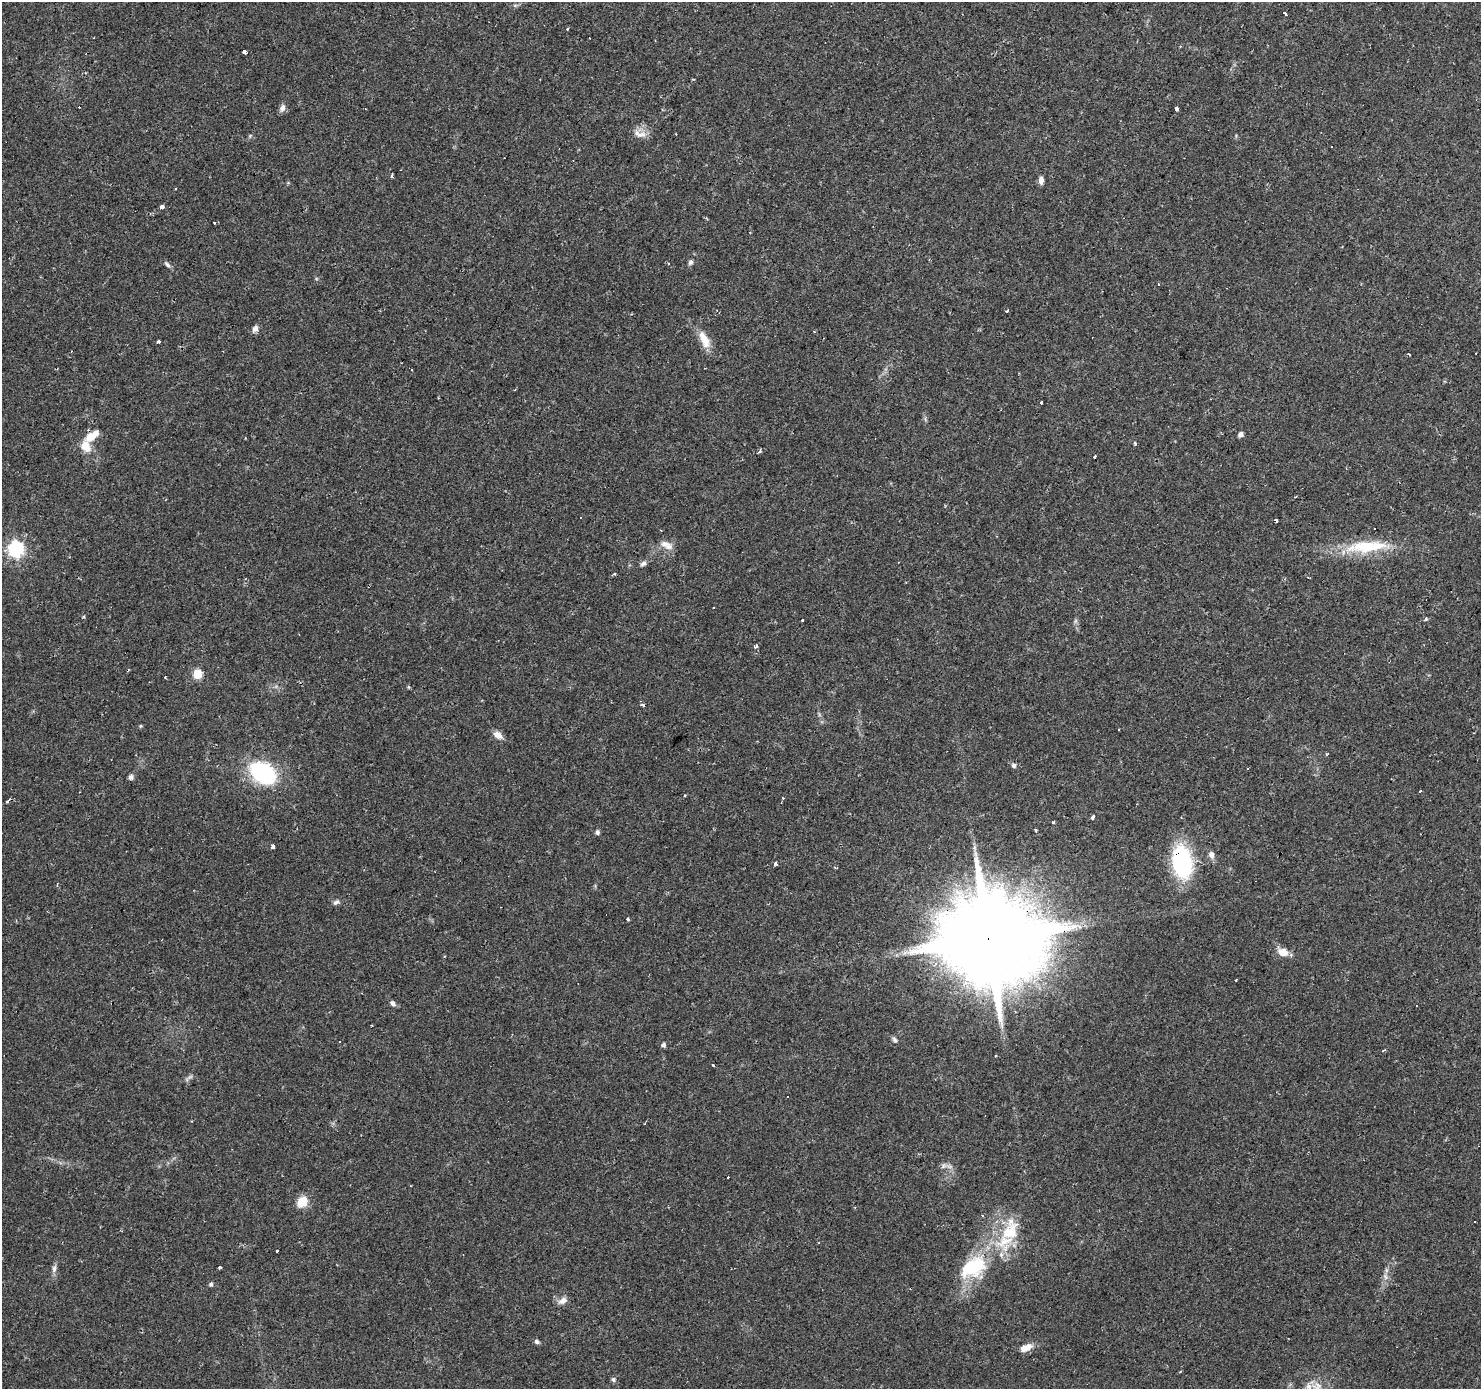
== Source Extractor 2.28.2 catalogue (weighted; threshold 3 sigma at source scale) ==
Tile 10 of 4 x 4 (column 2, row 3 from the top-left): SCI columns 1481-2959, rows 1568-2954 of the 5920 x 5977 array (HDU 1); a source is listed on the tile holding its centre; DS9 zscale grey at full resolution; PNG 1483 x 1391 px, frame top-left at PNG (2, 2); no overlay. Shown black and unused: <1% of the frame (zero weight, under 2 of 3 exposures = <1% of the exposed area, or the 3 px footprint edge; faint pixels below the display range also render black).
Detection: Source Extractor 2.28.2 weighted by HDU 2 'WHT'; one run over the whole footprint, this tile lists its part. Background 0.0427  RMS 0.0037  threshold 0.0167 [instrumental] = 3 sigma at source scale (4.5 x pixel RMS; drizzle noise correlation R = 1.50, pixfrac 1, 0.0396/0.0396 arcsec/px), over >= 5 px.
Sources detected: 103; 15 cosmic-ray / hot-pixel residue — not listed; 4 inside a brighter listed object's ellipse — not listed separately; the other 84 listed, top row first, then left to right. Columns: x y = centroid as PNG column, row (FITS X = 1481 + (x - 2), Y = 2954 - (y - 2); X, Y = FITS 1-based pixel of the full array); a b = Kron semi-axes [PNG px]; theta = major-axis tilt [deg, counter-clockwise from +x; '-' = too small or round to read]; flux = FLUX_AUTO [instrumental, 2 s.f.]
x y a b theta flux
1285 13 3 3 - 16
568 29 3 2 - 0.48
244 52 3 3 - 7
282 108 10 6 66 1.6
1176 108 3 3 - 2.9
640 134 19 9 -5 3.1
1332 146 3 2 - 0.42
1041 180 9 5 -88 1.6
162 207 4 3 - 8.6
690 262 7 5 69 0.98
167 264 10 5 -40 1
1159 284 3 3 - 1.2
1007 311 4 3 - 0.61
255 329 9 7 56 1.5
704 340 25 10 -66 5.9
158 342 3 3 - 3.7
1409 355 3 3 - 2.8
412 369 3 3 - 0.73
1042 402 3 3 - 0.87
1241 434 5 4 - 1.7
92 436 20 9 35 5.2
1135 443 3 3 - 0.74
86 446 12 9 -64 5.7
1295 497 4 2 - 0.28
1276 520 3 3 - 0.94
1375 529 3 3 - 1.7
665 544 13 9 1 2.6
1366 547 57 15 6 20
16 549 7 6 - 100
643 563 8 6 35 1.2
614 574 5 3 - 0.41
1308 577 3 3 - 0.49
714 607 3 3 - 0.58
83 617 4 4 - 0.46
1425 619 3 3 - 4.1
802 620 3 3 - 1
756 646 4 3 - 1.5
197 674 5 5 - 18
165 677 2 2 - 0.43
643 705 3 3 - 1.4
140 726 5 4 - 0.46
1119 730 3 3 - 1.9
498 735 11 7 -35 2.8
1014 765 8 6 -61 1
1247 768 3 3 - 1.3
262 772 34 23 -36 31
131 777 6 6 - 1.2
684 795 4 3 - 0.34
7 801 4 3 - 2.2
1093 817 4 3 - 5.3
1036 830 3 3 - 0.67
597 832 5 5 - 1.1
273 846 4 3 - 2.4
1211 855 9 7 -76 1.7
1182 862 28 16 -81 46
775 863 3 3 - 2.7
336 902 9 6 32 1.1
628 919 3 3 - 0.69
988 939 25 24 - 9300
1283 952 13 9 -21 4
393 1003 8 5 -46 1.2
895 1040 8 5 -57 0.87
663 1045 5 5 - 1.1
1383 1050 4 3 - 0.67
996 1055 3 3 - 1.3
713 1065 3 3 - 0.56
190 1077 8 4 36 0.82
787 1097 3 2 - 0.4
950 1167 9 4 -18 1.1
728 1177 3 2 - 0.27
302 1202 6 5 - 24
1475 1221 3 3 - 1
1004 1241 33 25 47 18
278 1251 3 3 - 1.2
220 1267 5 3 - 0.44
973 1267 41 24 33 24
54 1269 11 6 79 1.4
1385 1277 9 5 -70 1.4
211 1284 6 5 - 0.7
563 1301 12 8 28 2.3
537 1342 6 5 - 0.93
1026 1348 15 7 25 3.7
614 1379 7 5 -48 0.75
1317 1387 16 14 60 5.2
Overlapping masked pixels (flux is a lower limit): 3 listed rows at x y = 92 436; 1182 862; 988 939
Isophote crosses this tile's border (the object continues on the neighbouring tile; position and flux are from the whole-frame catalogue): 1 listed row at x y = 1317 1387
Unlisted compact peaks at least as high as the median listed source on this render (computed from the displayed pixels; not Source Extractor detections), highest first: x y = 1053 822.